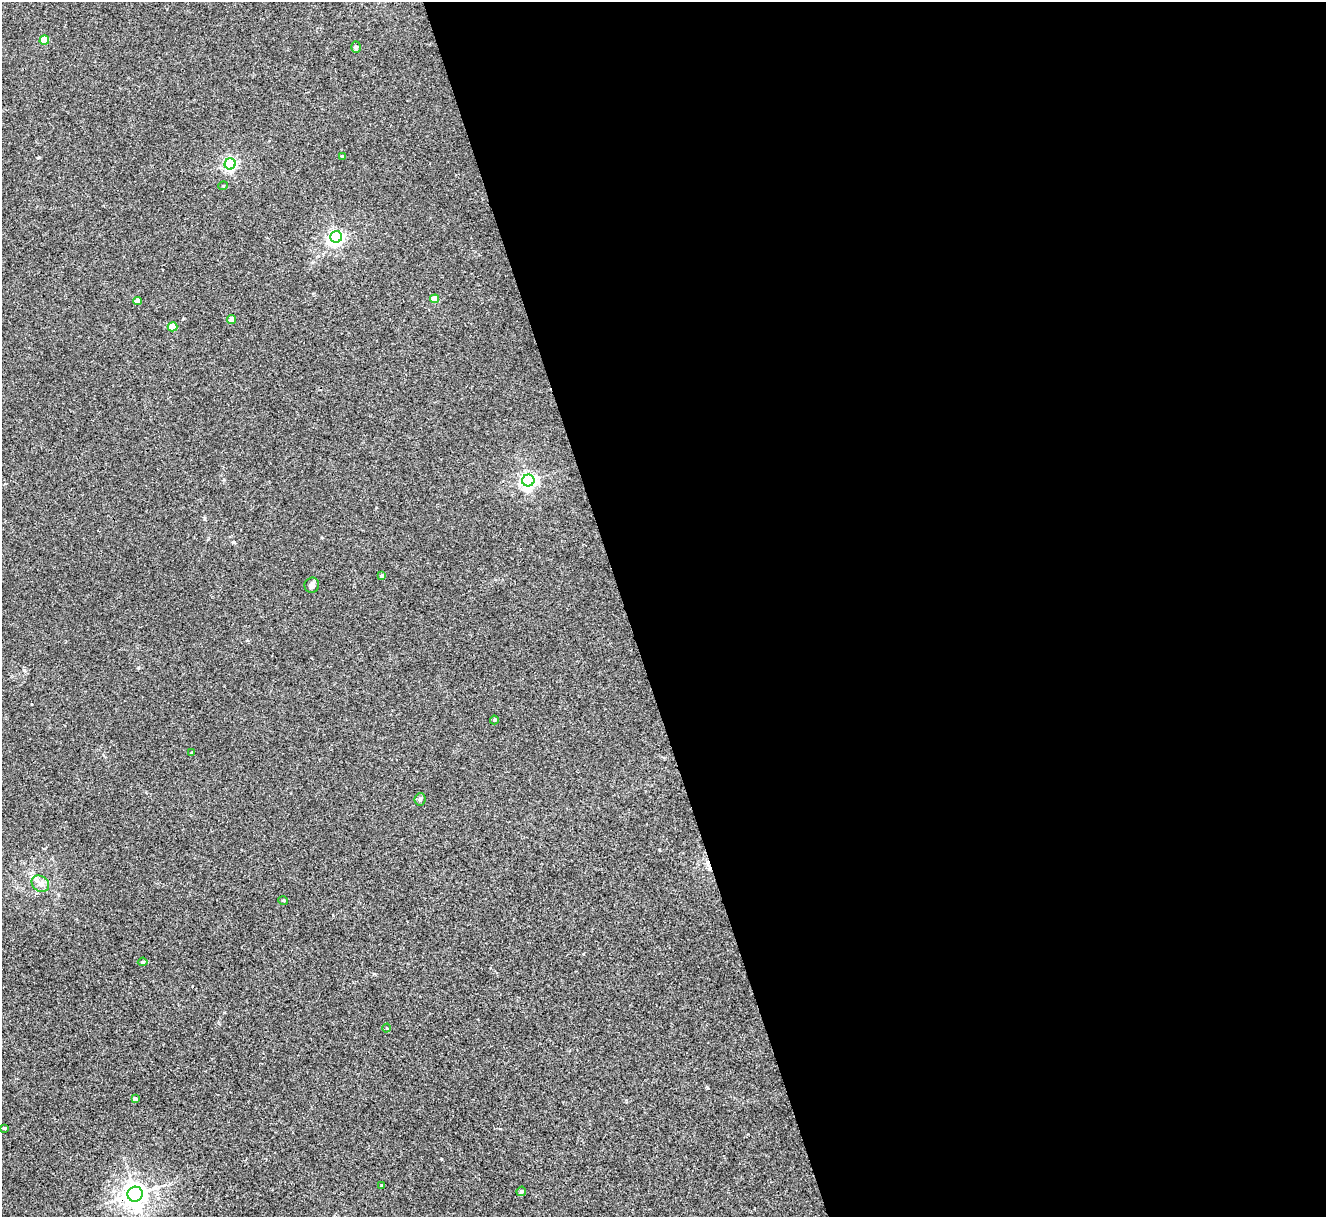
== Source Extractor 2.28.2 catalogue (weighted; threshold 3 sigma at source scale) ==
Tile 8 of 4 x 4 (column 4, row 2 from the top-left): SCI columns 3974-5297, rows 2705-3919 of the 5298 x 5285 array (HDU 1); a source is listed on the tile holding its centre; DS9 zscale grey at full resolution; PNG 1328 x 1219 px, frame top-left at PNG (2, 2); each listed source drawn as its Kron ellipse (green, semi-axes under 4 px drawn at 4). Shown black and unused: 53% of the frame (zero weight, under 3 of 4 exposures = <1% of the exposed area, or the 3 px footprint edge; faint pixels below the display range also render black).
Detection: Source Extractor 2.28.2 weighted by HDU 2 'WHT'; one run over the whole footprint, this tile lists its part. Background 0.035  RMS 0.0047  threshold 0.0211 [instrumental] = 3 sigma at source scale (4.5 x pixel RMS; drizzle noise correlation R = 1.50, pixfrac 1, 0.05/0.05 arcsec/px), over >= 5 px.
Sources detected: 25; all 25 listed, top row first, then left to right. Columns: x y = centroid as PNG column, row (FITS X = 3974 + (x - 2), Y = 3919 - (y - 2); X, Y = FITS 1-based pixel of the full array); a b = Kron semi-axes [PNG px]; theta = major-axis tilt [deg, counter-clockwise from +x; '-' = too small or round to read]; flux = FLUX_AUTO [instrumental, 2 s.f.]
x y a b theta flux
44 40 5 4 - 12
356 47 5 4 - 0.78
342 156 4 3 - 0.5
230 164 5 5 - 86
223 186 5 3 - 0.4
336 237 6 5 - 120
435 299 4 4 - 4.9
137 301 4 4 - 3.3
232 319 4 4 - 2.9
172 327 5 4 - 8.5
528 481 6 6 - 140
382 576 4 4 - 1.1
312 585 7 7 - 1.4
494 720 4 4 - 0.56
192 753 4 3 - 0.45
420 799 6 5 - 0.92
40 884 9 7 -36 2.5
283 900 5 3 - 0.45
143 962 5 4 - 0.94
387 1028 4 3 - 0.35
135 1099 4 3 - 1.4
4 1128 3 3 - 0.71
382 1186 3 3 - 0.45
521 1191 5 4 - 1.2
135 1194 8 7 - 450
Overlapping masked pixels (flux is a lower limit): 1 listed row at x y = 135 1194
Unlisted compact peaks at least as high as the median listed source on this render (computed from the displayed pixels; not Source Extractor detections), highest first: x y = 24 670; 233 542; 707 1088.